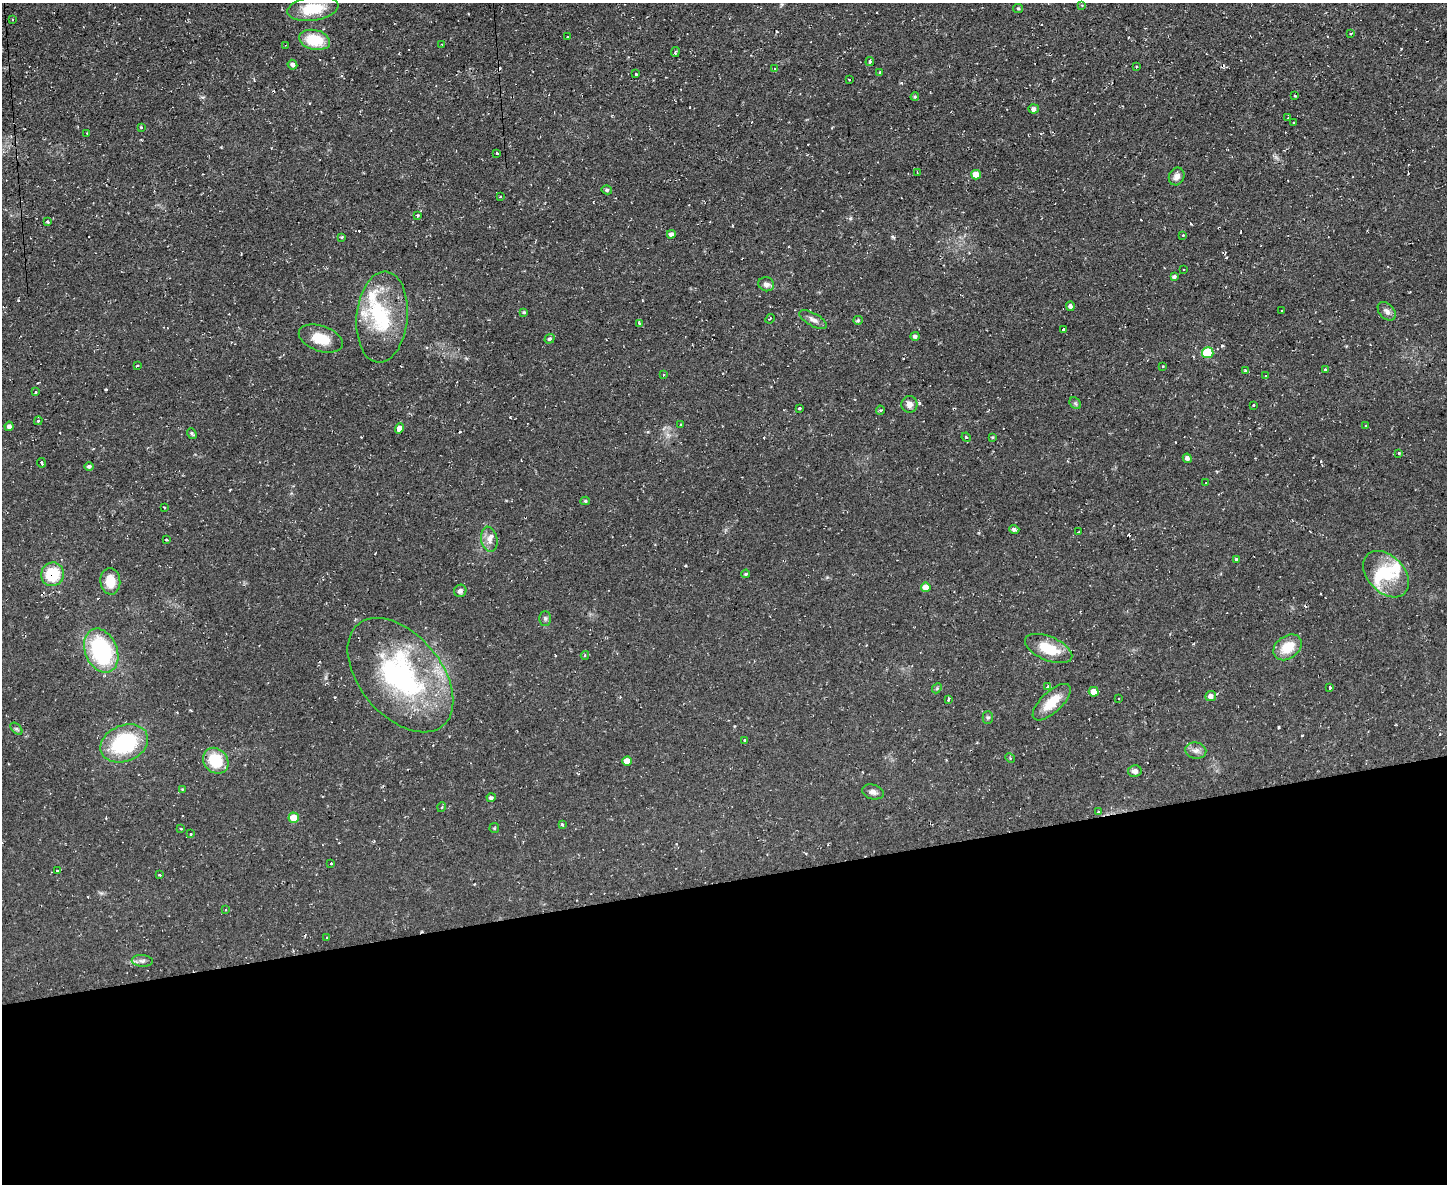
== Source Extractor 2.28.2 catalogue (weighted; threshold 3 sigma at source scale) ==
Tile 11 of 3 x 4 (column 2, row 4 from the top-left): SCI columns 1575-3019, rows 2-1183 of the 4703 x 4729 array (HDU 1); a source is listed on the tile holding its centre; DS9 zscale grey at full resolution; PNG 1449 x 1186 px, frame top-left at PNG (2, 3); each listed source drawn as its Kron ellipse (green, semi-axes under 4 px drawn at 4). Shown black and unused: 26% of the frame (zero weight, under 2 of 3 exposures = <1% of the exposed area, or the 3 px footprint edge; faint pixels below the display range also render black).
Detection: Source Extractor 2.28.2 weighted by HDU 2 'WHT'; one run over the whole footprint, this tile lists its part. Background 0.0596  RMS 0.0061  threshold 0.0276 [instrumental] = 3 sigma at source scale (4.5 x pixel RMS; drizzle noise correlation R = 1.50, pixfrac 1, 0.05/0.05 arcsec/px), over >= 5 px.
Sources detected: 152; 2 inside a brighter object's white glare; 18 cosmic-ray / hot-pixel residue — neither listed nor drawn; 3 inside a brighter listed object's ellipse — not listed separately; the other 129 listed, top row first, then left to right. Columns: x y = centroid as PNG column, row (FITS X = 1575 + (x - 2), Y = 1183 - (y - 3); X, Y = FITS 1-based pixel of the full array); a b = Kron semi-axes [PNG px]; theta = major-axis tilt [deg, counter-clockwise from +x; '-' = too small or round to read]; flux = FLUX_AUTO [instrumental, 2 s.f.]
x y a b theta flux
1082 5 3 3 - 0.47
1018 8 5 4 - 0.75
313 9 26 12 9 20
12 20 3 2 - 0.68
1351 33 3 3 - 1.1
567 37 3 3 - 0.76
315 40 15 10 -12 19
286 45 3 2 - 0.41
442 45 3 2 - 0.44
675 52 5 2 - 0.81
870 61 4 3 - 1.1
292 65 5 4 - 1.7
1137 67 3 2 - 0.53
775 69 3 3 - 1.4
880 72 3 3 - 0.49
636 74 3 3 - 0.74
849 80 3 2 - 0.79
1295 96 3 3 - 0.7
915 97 4 3 - 0.77
1034 109 5 4 - 2.1
1288 118 4 3 - 0.62
1294 122 3 2 - 0.46
141 127 3 2 - 0.43
87 133 2 2 - 0.44
497 153 3 3 - 1.6
917 172 3 2 - 0.64
976 175 5 5 - 7.2
1177 176 9 7 67 3.5
607 190 5 4 - 1.2
500 196 3 2 - 0.8
417 215 3 3 - 1.4
47 221 3 3 - 0.75
671 234 4 4 - 2.4
1183 235 3 3 - 0.57
342 237 4 3 - 0.69
1183 269 3 2 - 0.67
1174 276 4 4 - 1.2
766 284 8 7 - 2.6
1070 306 5 4 - 1.8
1282 311 3 3 - 1.1
1387 311 11 7 -46 2.7
524 312 4 3 - 0.67
382 317 46 25 85 41
770 319 5 2 - 0.46
813 320 15 6 -29 3
858 320 5 4 - 0.91
639 323 3 3 - 2.8
1064 329 3 3 - 2.1
915 336 5 4 - 1.5
321 339 23 12 -19 12
549 339 5 4 - 1.2
1208 353 6 5 - 31
138 366 3 3 - 0.89
1163 366 3 2 - 0.5
1325 369 4 2 - 0.48
1246 371 3 3 - 1.7
664 375 4 3 - 0.68
1266 376 4 2 - 1.1
36 392 3 3 - 0.66
1075 403 6 5 - 1.1
909 404 8 8 - 3
1253 405 3 2 - 0.84
800 408 3 3 - 2
880 410 4 4 - 0.73
38 421 4 3 - 1.1
680 425 3 3 - 2.7
9 426 4 4 - 2
1366 426 3 2 - 0.7
400 428 5 4 - 4.9
192 433 6 4 -50 0.84
966 437 5 4 - 0.65
992 437 3 3 - 0.56
1399 453 3 3 - 0.97
1187 458 5 4 - 1.9
41 463 5 2 - 1.3
89 466 5 4 - 1.6
1206 483 4 3 - 1.2
585 501 5 4 - 0.9
164 507 3 2 - 0.46
1014 529 5 4 - 1.6
1079 532 3 3 - 0.84
489 539 13 8 -79 4
166 540 3 2 - 0.73
1236 560 3 3 - 2.5
52 574 12 11 - 21
746 574 4 3 - 0.81
1386 574 27 18 -46 21
110 581 13 10 -85 10
926 587 5 5 - 7.1
460 591 6 6 - 1.9
545 618 7 5 90 1.3
1287 647 15 11 36 13
1049 649 25 12 -23 17
101 651 23 16 -67 61
585 655 4 4 - 0.77
400 675 66 41 -50 110
1048 687 4 3 - 5.4
1330 687 4 3 - 2.4
937 688 6 4 47 0.69
1094 692 5 5 - 4.9
1211 696 5 5 - 2.7
948 699 3 3 - 3.3
1118 699 3 2 - 0.48
1052 702 24 10 44 13
988 718 6 5 - 1
16 729 7 4 -45 1.1
745 740 3 3 - 1.9
124 743 25 18 22 49
1196 750 10 8 -9 2.9
1010 758 5 4 - 0.73
216 761 14 11 -48 20
627 761 5 4 - 6.9
1135 771 7 5 10 2.8
182 789 4 3 - 0.49
873 792 11 7 -14 2.6
491 798 4 4 - 1.3
442 807 5 3 - 0.58
1098 812 4 3 - 0.68
294 818 5 5 - 11
562 825 4 3 - 1
494 828 5 4 - 0.57
181 829 4 2 - 0.42
191 834 4 3 - 0.94
331 864 3 3 - 1
57 870 3 3 - 1.2
159 875 3 3 - 0.77
225 910 3 2 - 0.86
327 938 3 2 - 1
142 961 10 6 -4 2.1
Overlapping masked pixels (flux is a lower limit): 1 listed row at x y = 52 574
Isophote crosses this tile's border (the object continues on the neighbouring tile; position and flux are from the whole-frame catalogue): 1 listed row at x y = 1018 8